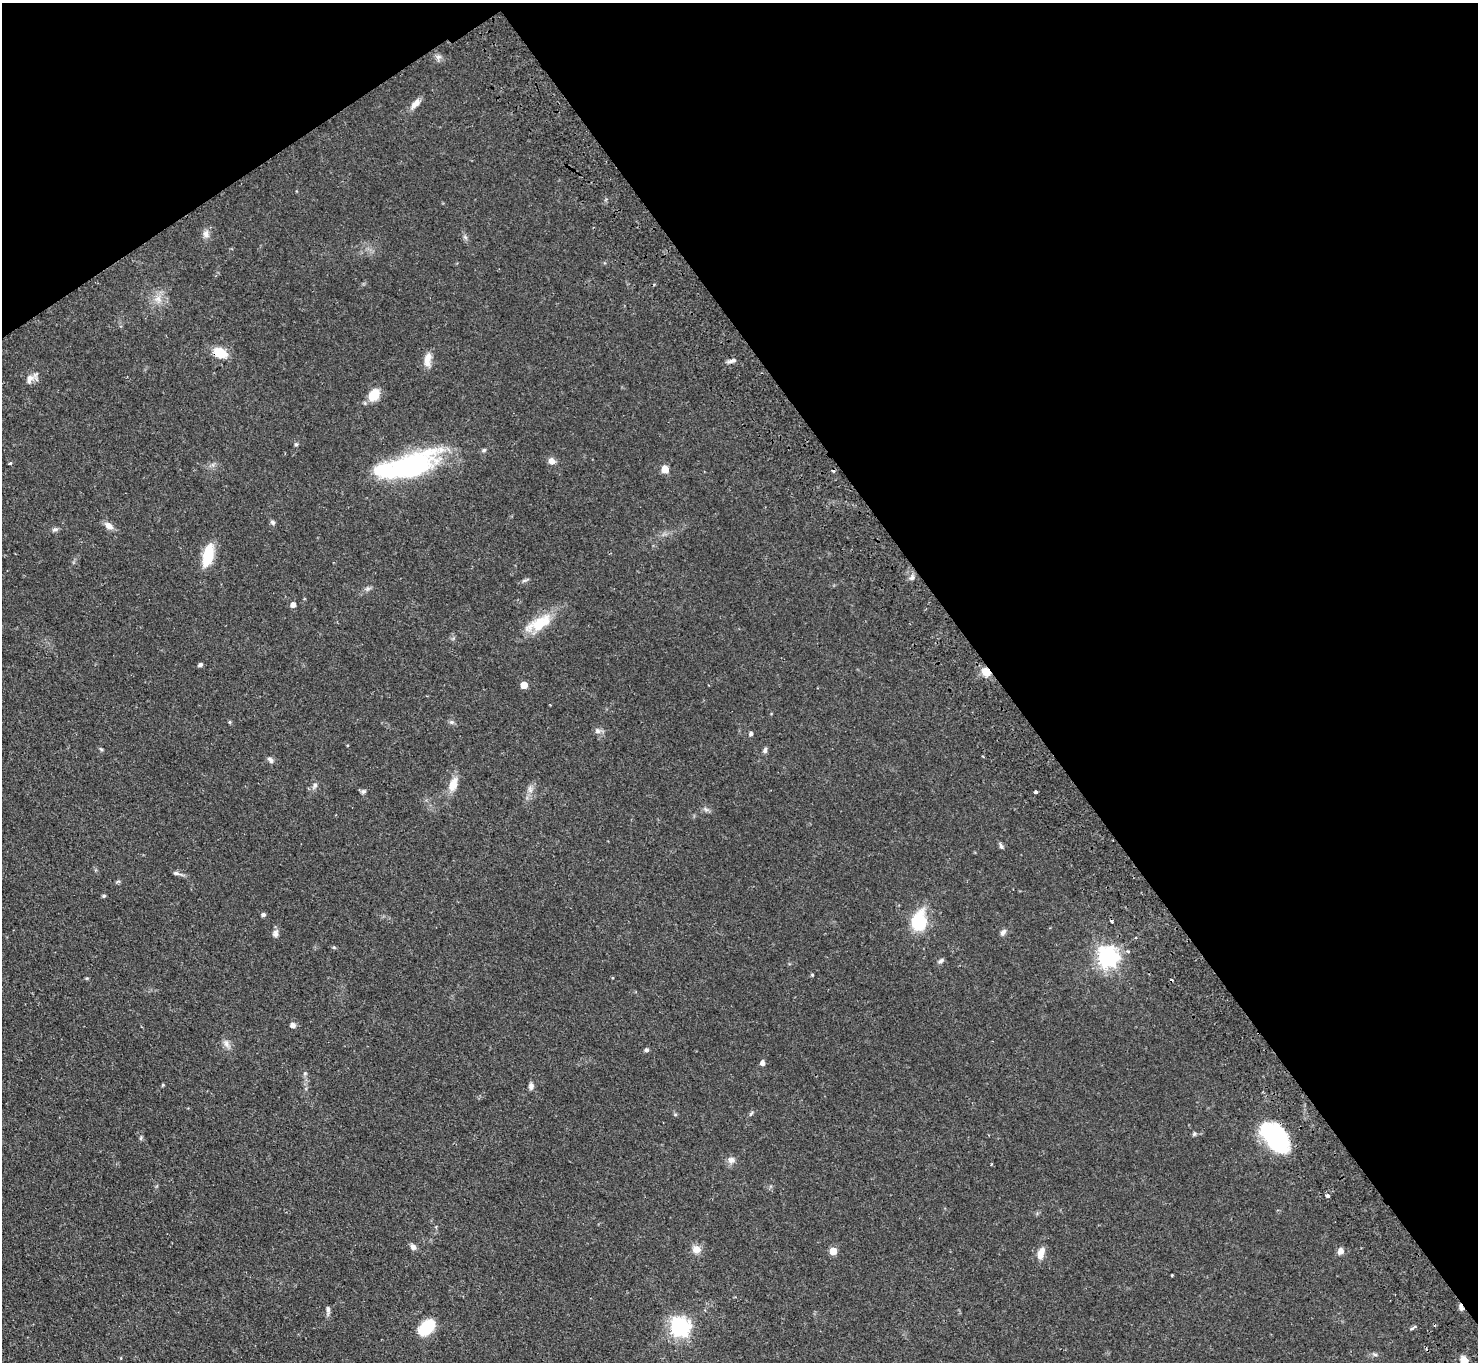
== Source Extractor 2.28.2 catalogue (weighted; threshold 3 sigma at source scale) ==
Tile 3 of 4 x 4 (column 3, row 1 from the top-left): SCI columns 3001-4476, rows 4415-5774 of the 6001 x 5970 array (HDU 1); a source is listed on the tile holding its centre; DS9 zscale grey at full resolution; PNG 1480 x 1364 px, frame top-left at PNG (2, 3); no overlay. Shown black and unused: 37% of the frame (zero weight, under 2 of 3 exposures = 3% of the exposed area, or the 3 px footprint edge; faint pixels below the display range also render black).
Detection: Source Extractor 2.28.2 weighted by HDU 2 'WHT'; one run over the whole footprint, this tile lists its part. Background 0.0556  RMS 0.0048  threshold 0.0216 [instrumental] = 3 sigma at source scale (4.5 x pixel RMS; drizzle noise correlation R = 1.50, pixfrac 1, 0.05/0.05 arcsec/px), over >= 5 px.
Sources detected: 81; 1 inside a brighter object's white glare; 3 cosmic-ray / hot-pixel residue — not listed; the other 77 listed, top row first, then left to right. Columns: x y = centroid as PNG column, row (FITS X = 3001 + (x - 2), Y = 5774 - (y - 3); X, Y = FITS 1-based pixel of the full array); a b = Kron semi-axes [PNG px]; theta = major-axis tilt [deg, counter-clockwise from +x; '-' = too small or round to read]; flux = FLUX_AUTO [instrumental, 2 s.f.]
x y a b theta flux
438 57 9 6 0 1.6
415 103 16 7 45 3.1
206 234 11 8 86 2.3
465 237 6 5 - 0.91
159 298 10 6 -59 2.5
220 353 12 8 -19 12
427 360 18 8 81 4.5
732 361 12 4 13 1.4
30 379 14 8 70 2.9
374 395 11 8 57 10
296 444 5 4 - 0.63
484 450 6 4 44 0.71
552 461 9 7 -27 2.5
10 463 3 3 - 1.1
410 466 58 23 16 80
665 469 5 5 - 9.5
272 522 7 5 -33 0.96
109 526 11 7 -35 3.1
55 529 10 4 5 1.1
208 555 25 11 78 14
912 578 8 4 9 1.1
524 580 8 4 19 0.92
293 605 5 5 - 2.8
539 623 37 14 28 14
200 665 4 4 - 1.2
986 672 10 8 -36 5.8
524 685 5 5 - 7.3
452 722 6 4 17 0.78
597 731 8 8 - 1.7
751 734 5 4 - 1.2
101 749 6 4 -44 0.64
765 750 8 5 81 1.1
270 760 9 6 -51 1.5
453 784 18 9 71 6.1
315 786 9 5 58 1.3
530 790 9 6 -70 1.7
363 792 7 6 - 1.1
1036 792 3 3 - 1.9
706 809 8 4 -45 1
1001 846 8 5 -73 1
176 873 9 5 -10 1.2
104 896 4 4 - 0.78
263 915 5 4 - 1.2
919 921 16 12 78 25
1003 932 10 6 51 1.5
275 933 10 7 86 1.7
334 947 5 3 - 0.49
1128 951 4 4 - 0.63
1108 957 7 7 - 270
941 961 7 5 23 1.2
812 975 4 4 - 0.51
293 1025 5 5 - 2.5
226 1044 11 6 -81 2.1
646 1050 6 5 - 0.88
762 1063 5 5 - 2.1
305 1073 5 5 - 0.72
163 1085 4 4 - 0.51
531 1086 9 6 82 1.6
751 1113 9 3 50 0.66
675 1115 5 3 - 0.56
1194 1134 6 5 - 0.7
141 1138 6 4 72 0.63
1276 1138 32 19 -52 51
731 1160 10 9 - 2.3
1327 1196 4 3 - 2.3
413 1247 8 6 -55 1.8
696 1249 10 9 - 3.8
833 1251 5 5 - 8.3
1340 1251 8 7 - 2.1
1041 1254 14 7 74 4.5
1172 1275 3 3 - 0.51
1461 1307 9 5 -71 1.7
328 1310 12 5 -87 1.3
426 1327 17 10 44 18
680 1327 7 7 - 230
1375 1355 6 4 -2 0.83
1464 1360 10 10 - 3.2
Overlapping masked pixels (flux is a lower limit): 4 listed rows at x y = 220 353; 986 672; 1276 1138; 1461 1307
Isophote crosses this tile's border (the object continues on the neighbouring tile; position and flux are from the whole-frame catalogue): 1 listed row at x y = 1464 1360